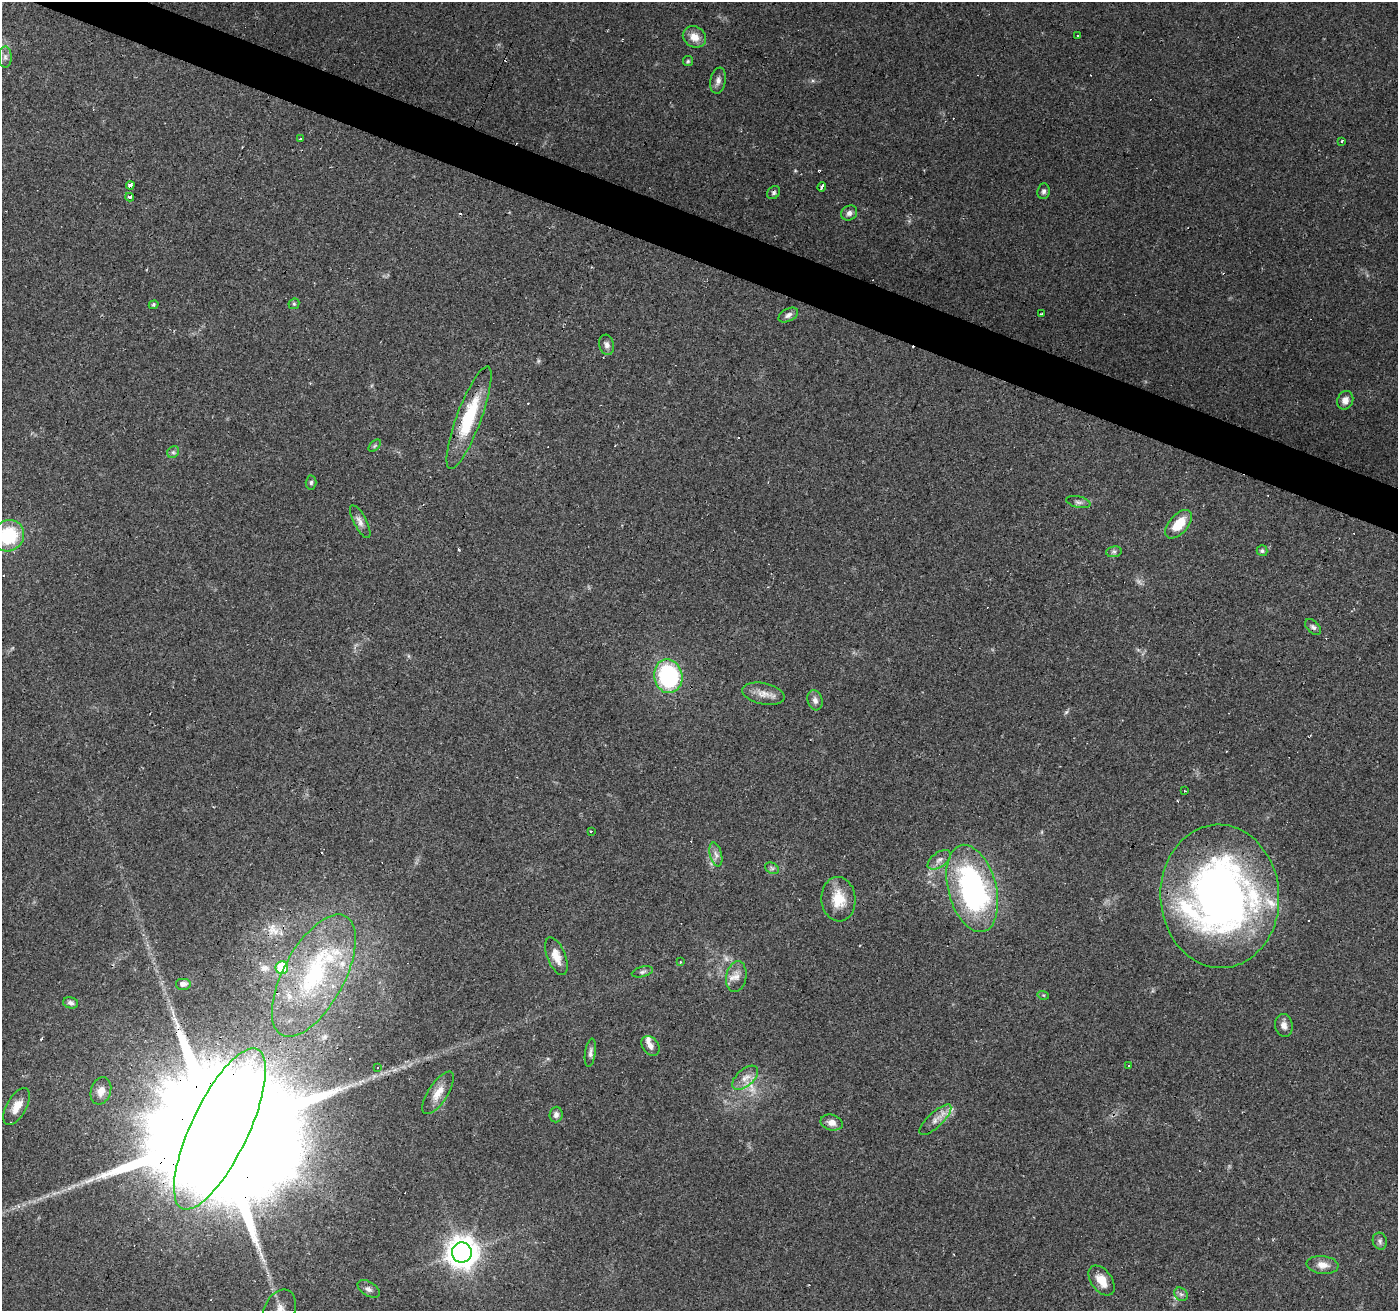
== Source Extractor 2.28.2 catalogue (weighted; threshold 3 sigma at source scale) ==
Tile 11 of 4 x 4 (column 3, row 3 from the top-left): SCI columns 2791-4186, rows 1514-2822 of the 5584 x 5711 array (HDU 1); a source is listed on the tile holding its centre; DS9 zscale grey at full resolution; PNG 1400 x 1313 px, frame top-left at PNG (2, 2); each listed source drawn as its Kron ellipse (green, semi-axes under 4 px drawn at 4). Shown black and unused: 3% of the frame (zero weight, under 2 of 3 exposures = <1% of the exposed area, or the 3 px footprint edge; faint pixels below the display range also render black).
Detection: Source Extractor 2.28.2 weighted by HDU 2 'WHT'; one run over the whole footprint, this tile lists its part. Background 0.114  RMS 0.0065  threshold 0.029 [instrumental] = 3 sigma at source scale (4.5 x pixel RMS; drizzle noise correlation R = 1.50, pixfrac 1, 0.0396/0.0396 arcsec/px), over >= 5 px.
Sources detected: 105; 4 too faint to see at this stretch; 24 cosmic-ray / hot-pixel residue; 1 long thin detection or spike segment (spike, bleed or trail) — neither listed nor drawn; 6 inside a brighter listed object's ellipse — not listed separately; the other 70 listed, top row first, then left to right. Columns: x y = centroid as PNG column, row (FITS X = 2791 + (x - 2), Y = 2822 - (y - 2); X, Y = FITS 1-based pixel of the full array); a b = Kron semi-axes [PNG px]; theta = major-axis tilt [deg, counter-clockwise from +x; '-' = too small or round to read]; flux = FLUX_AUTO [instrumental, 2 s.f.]
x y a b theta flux
1078 36 3 2 - 0.75
694 37 12 10 -31 6.9
5 57 10 6 -90 2.3
688 61 5 5 - 0.93
718 81 13 7 80 3.3
300 139 3 2 - 0.84
1342 141 3 2 - 0.94
130 185 4 3 - 16
822 187 4 3 - 3.3
1043 191 8 6 85 2
774 192 7 6 - 1.4
130 197 4 3 - 2.6
849 213 8 7 - 2.6
294 304 6 5 - 0.9
154 305 5 4 - 0.88
1042 314 4 3 - 3.8
788 315 10 6 30 2.8
607 345 10 7 -76 2.7
1345 400 9 7 66 4
469 418 54 12 69 38
375 446 7 4 46 1.2
173 452 6 5 - 1.3
311 482 7 5 86 1.3
1078 502 12 5 -12 2.2
360 522 18 6 -62 3.8
1179 524 17 9 49 15
8 536 16 15 - 38
1262 551 5 5 - 1.3
1114 552 8 5 7 1.6
1313 627 10 6 -44 2
668 676 17 14 -78 73
763 694 21 10 -12 7.2
815 700 10 7 -74 2.7
1185 791 3 2 - 0.72
591 831 3 3 - 1.9
716 854 12 6 -76 3.2
939 860 13 7 36 3.6
772 868 7 5 -30 1.3
972 888 45 24 -75 150
1220 896 72 59 -87 380
838 899 22 17 -85 15
556 956 20 9 -68 7.7
680 962 3 2 - 0.53
282 968 6 6 - 31
642 972 11 5 15 1.8
314 976 67 30 61 83
736 977 15 10 80 5.5
183 984 8 6 0 2.6
1043 995 6 3 -17 0.67
71 1003 8 5 -14 1.9
1284 1025 11 9 -80 3.8
650 1046 11 8 -54 3.2
590 1053 14 5 81 2.5
1129 1065 3 3 - 2.7
378 1068 3 3 - 1.4
745 1078 15 8 42 5.6
101 1091 14 10 72 5.9
438 1093 24 9 57 8.5
17 1106 20 9 60 8.3
556 1115 8 6 86 2.4
935 1120 20 7 43 5.6
832 1123 11 7 -13 4.6
220 1129 88 28 65 68000
1380 1241 9 7 -72 1.9
462 1252 10 10 - 970
1322 1265 16 9 -5 5.9
1101 1280 17 10 -54 9.6
369 1289 12 7 -32 2.6
1181 1294 7 6 - 1.8
279 1310 21 15 63 9.7
Overlapping masked pixels (flux is a lower limit): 2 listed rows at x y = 469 418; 220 1129
Isophote crosses this tile's border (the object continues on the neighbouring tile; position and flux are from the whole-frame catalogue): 2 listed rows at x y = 8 536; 279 1310